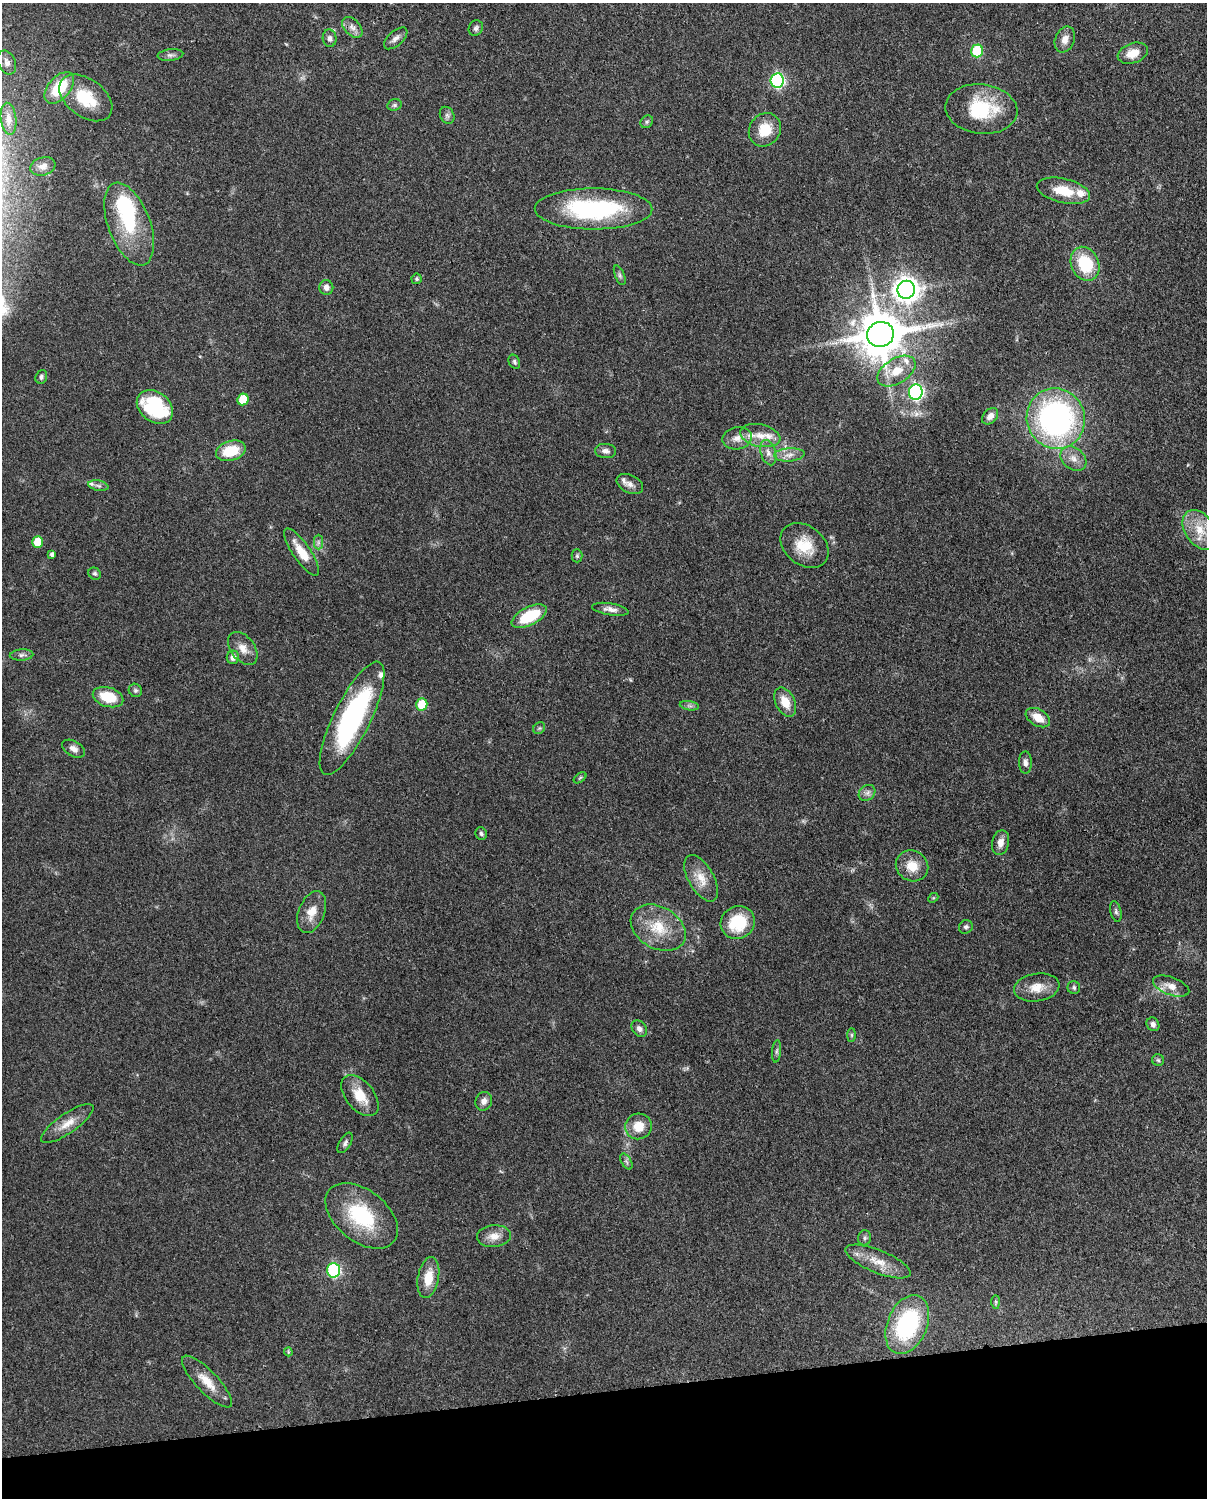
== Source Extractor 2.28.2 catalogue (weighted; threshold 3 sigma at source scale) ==
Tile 10 of 4 x 3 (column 2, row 3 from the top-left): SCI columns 1300-2504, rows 272-1767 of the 5006 x 4913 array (HDU 1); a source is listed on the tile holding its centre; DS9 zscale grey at full resolution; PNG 1209 x 1500 px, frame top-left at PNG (2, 3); each listed source drawn as its Kron ellipse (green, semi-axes under 4 px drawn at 4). Shown black and unused: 7% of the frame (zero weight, under 3 of 4 exposures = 7% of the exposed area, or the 3 px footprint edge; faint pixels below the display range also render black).
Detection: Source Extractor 2.28.2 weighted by HDU 2 'WHT'; one run over the whole footprint, this tile lists its part. Background 0.0959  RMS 0.004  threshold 0.018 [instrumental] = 3 sigma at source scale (4.5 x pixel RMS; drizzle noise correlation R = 1.50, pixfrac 1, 0.05/0.05 arcsec/px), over >= 5 px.
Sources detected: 114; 2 inside a brighter object's white glare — neither listed nor drawn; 8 inside a brighter listed object's ellipse — not listed separately; the other 104 listed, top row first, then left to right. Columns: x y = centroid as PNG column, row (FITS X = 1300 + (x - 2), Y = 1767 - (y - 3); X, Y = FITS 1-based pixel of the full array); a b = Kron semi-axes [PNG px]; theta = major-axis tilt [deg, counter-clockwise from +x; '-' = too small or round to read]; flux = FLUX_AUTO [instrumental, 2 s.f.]
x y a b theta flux
352 27 12 7 -47 2.4
476 28 8 7 - 1.2
330 38 9 7 -86 1.6
396 38 14 7 41 2.1
1065 39 13 9 69 3.1
977 51 6 6 - 24
1133 53 15 10 19 5.2
170 55 13 5 6 1.3
7 63 12 8 -67 1.9
777 81 7 6 - 68
59 88 18 11 49 14
86 98 30 19 -36 15
395 105 7 5 20 0.87
981 109 36 24 -7 24
447 115 9 7 -62 1.2
9 119 16 7 -83 2.5
647 122 7 5 46 0.8
765 130 17 15 53 9.1
43 166 13 9 18 2.4
1063 191 27 12 -13 9.4
594 209 59 20 0 52
129 224 43 21 -69 24
1085 264 17 13 -65 18
620 275 10 4 -67 0.96
417 279 5 5 - 0.78
326 287 7 7 - 1.9
906 290 9 8 - 380
880 334 13 12 - 1900
514 362 7 5 -64 0.85
896 371 21 12 32 8.1
41 377 7 5 70 1
916 392 8 7 - 90
243 399 6 5 - 11
155 407 20 15 -38 34
990 416 9 6 46 2.3
1056 419 30 29 - 110
760 435 20 11 -12 5.5
737 438 15 11 11 3.7
231 451 15 10 16 12
606 451 10 7 -5 1.7
768 453 13 7 -73 2.5
789 455 15 6 4 2.9
1073 459 14 10 -41 3.8
630 484 14 9 -26 2.4
98 486 10 5 -11 1.2
1200 530 22 15 -56 9.3
38 542 6 5 - 9.2
318 542 7 4 90 1.1
804 545 26 19 -38 11
302 552 28 9 -56 7.8
52 554 4 4 - 1
577 556 6 5 - 0.75
95 574 6 5 - 0.76
610 609 18 6 -9 2.4
529 616 19 9 27 17
243 648 19 12 -52 4.4
22 655 12 5 3 1.3
233 657 7 6 - 2.2
135 690 7 6 - 1
108 697 15 9 -17 12
785 702 15 9 -63 6.4
422 704 6 5 - 14
689 706 9 4 -9 1.1
352 718 62 18 64 69
1038 718 13 8 -31 5.5
539 728 6 5 - 0.65
73 749 12 7 -29 2.2
1025 763 11 6 -89 1.6
580 778 7 4 37 0.54
867 793 9 7 39 1.6
481 834 6 5 - 0.86
1000 843 12 8 77 2.9
912 866 17 15 -33 7.2
701 878 26 12 -60 6.4
933 898 5 4 - 0.46
1116 911 11 5 -76 1.1
312 912 22 13 68 6.1
738 923 17 16 - 17
966 927 7 6 - 0.97
658 928 29 21 -30 14
1171 986 19 9 -20 3.8
1037 987 23 14 8 6.8
1074 988 6 6 - 0.87
1153 1024 7 6 - 1.6
639 1029 9 7 -50 1.6
852 1035 7 4 90 0.63
777 1051 11 4 85 1
1158 1060 6 6 - 0.74
360 1096 24 14 -50 8.8
484 1101 9 8 - 1.9
67 1124 31 9 35 5.8
638 1126 13 13 - 6.5
345 1143 11 6 60 1.3
626 1161 9 5 -59 1.1
362 1216 41 25 -39 28
494 1236 17 11 4 4.4
864 1238 8 6 79 1
878 1261 35 11 -22 8
334 1270 7 6 - 54
428 1278 21 10 80 8
996 1302 7 4 -90 0.63
907 1325 31 20 67 41
288 1352 4 3 - 0.41
207 1382 34 11 -46 7.2
Overlapping masked pixels (flux is a lower limit): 1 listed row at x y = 880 334
Isophote crosses this tile's border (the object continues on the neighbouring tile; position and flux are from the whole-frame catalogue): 1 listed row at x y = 1200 530